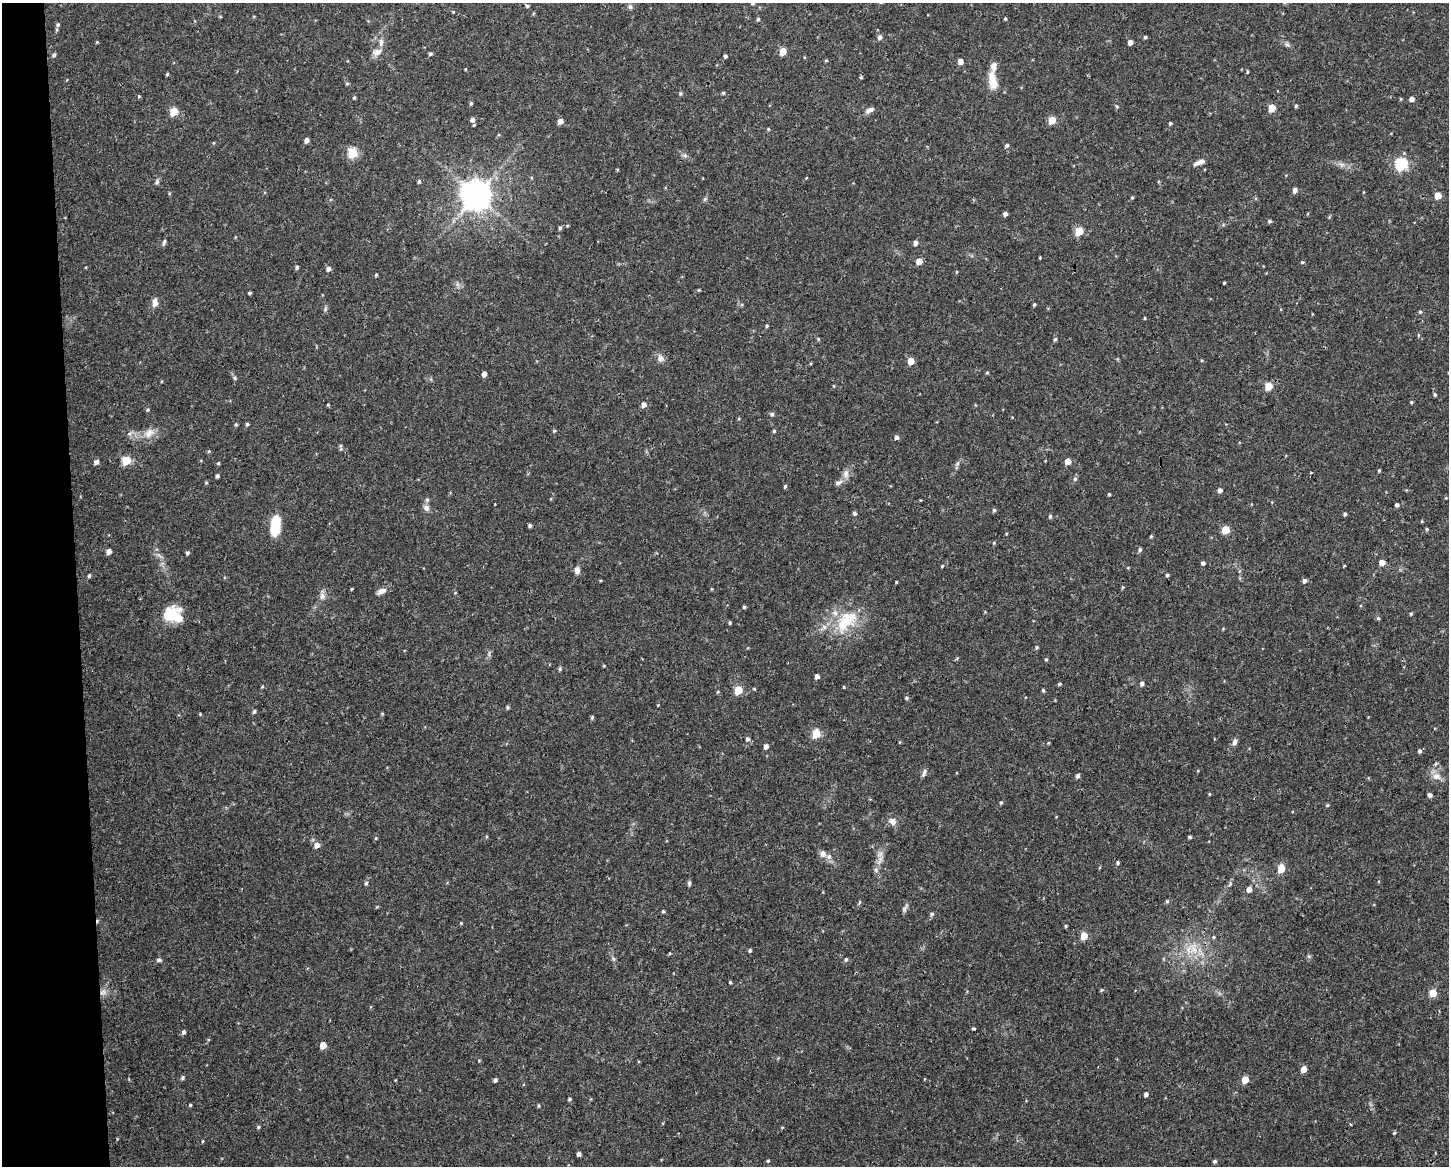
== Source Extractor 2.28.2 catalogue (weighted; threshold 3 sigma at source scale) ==
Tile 4 of 3 x 4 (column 1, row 2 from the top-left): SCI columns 62-1508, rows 2329-3492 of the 4414 x 4656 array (HDU 1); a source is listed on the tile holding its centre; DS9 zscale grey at full resolution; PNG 1451 x 1168 px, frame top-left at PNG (2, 3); no overlay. Shown black and unused: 5% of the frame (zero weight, under 3 of 4 exposures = <1% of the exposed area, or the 3 px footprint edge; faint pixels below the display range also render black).
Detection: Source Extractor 2.28.2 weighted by HDU 2 'WHT'; one run over the whole footprint, this tile lists its part. Background 0.0525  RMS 0.0029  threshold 0.0132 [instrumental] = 3 sigma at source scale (4.5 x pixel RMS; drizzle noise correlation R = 1.50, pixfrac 1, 0.0396/0.0396 arcsec/px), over >= 5 px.
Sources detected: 244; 1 inside a brighter object's white glare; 2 cosmic-ray / hot-pixel residue — not listed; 3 inside a brighter listed object's ellipse — not listed separately; the other 238 listed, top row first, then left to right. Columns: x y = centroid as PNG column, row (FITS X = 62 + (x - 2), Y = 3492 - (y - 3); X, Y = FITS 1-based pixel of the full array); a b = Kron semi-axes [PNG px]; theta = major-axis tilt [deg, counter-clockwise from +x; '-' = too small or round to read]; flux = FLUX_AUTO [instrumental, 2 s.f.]
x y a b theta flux
753 3 4 4 - 0.54
527 6 5 4 - 0.43
630 7 7 5 -69 0.55
453 12 4 4 - 0.24
758 19 5 4 - 0.49
1005 19 4 3 - 0.33
58 25 6 5 - 0.66
880 37 6 5 - 1
1145 37 4 4 - 0.51
97 42 4 3 - 0.26
381 42 12 6 86 1.4
1130 42 4 4 - 1.5
1287 44 6 6 - 0.62
783 51 5 5 - 6.2
377 52 14 8 13 1.8
430 54 5 4 - 0.5
54 55 5 4 - 0.63
725 56 4 3 - 0.64
826 60 5 3 - 0.31
960 62 4 4 - 2.2
465 69 4 3 - 0.24
1247 72 5 3 - 0.26
167 74 4 3 - 0.36
861 77 5 4 - 0.38
993 82 19 11 -80 4.2
347 84 5 4 - 0.38
680 93 5 4 - 0.42
723 93 4 4 - 0.44
139 96 4 4 - 0.3
354 98 4 4 - 0.38
1412 99 4 4 - 1.5
471 103 4 4 - 0.47
1117 106 5 4 - 0.37
1296 106 4 4 - 0.44
1272 108 5 5 - 6.7
870 110 12 6 26 1.3
174 112 6 5 - 8.2
472 120 6 6 - 1.2
1052 120 5 5 - 7.4
560 121 5 4 - 1.8
1170 123 4 3 - 0.44
768 129 4 4 - 0.3
307 140 5 4 - 1.5
1007 145 5 4 - 0.61
353 153 6 5 - 17
685 155 6 6 - 0.66
1199 162 13 5 20 1.6
1341 164 9 4 0 0.94
1401 164 6 6 - 36
806 178 4 3 - 0.21
419 181 5 4 - 0.5
157 182 8 5 58 0.63
1295 190 6 5 - 0.96
169 193 5 3 - 0.3
476 195 9 9 - 490
1438 196 5 5 - 4.5
1132 198 4 4 - 0.33
705 199 6 5 - 0.46
1005 214 4 4 - 0.96
1329 217 5 4 - 0.31
1270 221 6 4 1 0.44
560 228 5 4 - 0.58
1079 231 5 5 - 10
164 242 9 4 72 0.67
915 243 5 4 - 1.2
1040 258 4 3 - 0.23
919 261 5 5 - 3
1302 262 4 3 - 0.35
297 267 4 4 - 0.55
328 269 5 5 - 1.1
956 272 4 3 - 0.24
376 275 4 3 - 0.32
1224 283 3 2 - 0.32
699 290 4 3 - 0.3
249 293 3 3 - 0.42
155 302 9 6 83 1.9
1034 305 4 3 - 0.42
325 309 7 4 87 0.51
1420 312 5 4 - 0.41
1145 318 3 3 - 0.29
767 326 4 4 - 0.41
1418 335 5 3 - 0.29
818 339 5 4 - 0.34
1055 339 5 4 - 0.44
660 358 10 8 -74 1.6
911 361 5 5 - 4.2
987 372 5 3 - 0.29
484 374 5 4 - 1.4
234 378 6 5 - 0.48
1268 386 5 5 - 7
1435 395 5 4 - 0.43
1411 402 4 3 - 0.34
328 405 4 4 - 0.27
644 405 5 5 - 1.7
148 410 5 4 - 0.44
772 414 6 5 - 0.56
236 424 4 4 - 0.44
247 424 4 4 - 0.49
554 431 5 4 - 0.3
774 431 5 4 - 0.41
130 433 9 5 44 0.84
149 433 17 11 39 3.1
897 437 4 4 - 1.1
340 446 7 5 75 0.52
209 451 5 4 - 0.3
126 461 6 5 - 11
1068 461 5 4 - 3.2
96 462 5 4 - 1.2
218 463 5 4 - 0.36
957 463 7 4 45 0.56
1379 470 4 3 - 0.33
846 474 13 8 79 1.7
217 476 4 4 - 0.67
1075 479 7 5 87 0.6
206 483 5 4 - 0.36
838 483 12 6 25 1.1
785 486 5 3 - 0.47
1220 490 4 4 - 1.1
1109 494 3 3 - 0.36
1446 498 3 3 - 0.21
427 500 6 6 - 0.58
1397 505 4 4 - 0.72
426 508 8 7 - 1.2
994 510 5 4 - 0.56
855 513 4 4 - 0.74
1345 514 4 3 - 0.62
1050 516 5 4 - 0.44
275 525 21 9 84 9.2
530 525 4 4 - 0.65
1427 529 4 4 - 0.35
1225 530 5 5 - 8.2
1006 534 4 3 - 0.24
1151 536 4 4 - 0.33
994 543 4 4 - 0.31
1140 549 6 4 63 0.55
109 551 4 4 - 2
187 553 5 4 - 0.58
1203 563 4 4 - 0.63
1382 563 5 4 - 3
942 566 4 3 - 0.3
1344 566 4 3 - 0.23
577 570 8 6 -88 1.5
1167 575 4 3 - 0.49
89 576 5 4 - 0.46
1304 581 5 4 - 0.85
896 582 3 3 - 0.24
1123 587 4 4 - 0.31
351 589 5 3 - 0.24
712 589 4 3 - 0.27
381 591 12 6 23 1.6
455 593 4 3 - 0.23
322 595 13 7 -87 1.4
744 607 4 4 - 0.44
1411 614 4 3 - 0.39
174 615 22 16 -54 8.5
1378 618 5 4 - 0.42
845 621 39 23 63 13
730 623 4 3 - 0.38
1037 647 4 4 - 0.4
1046 659 4 3 - 0.36
560 669 6 4 83 0.43
817 676 4 4 - 1.2
1059 684 5 4 - 0.43
1142 684 5 5 - 0.87
262 687 5 3 - 0.29
844 687 4 3 - 0.26
738 690 5 5 - 11
1043 690 4 3 - 0.46
906 698 5 4 - 0.43
658 705 3 3 - 0.2
507 707 7 4 82 0.39
254 711 5 4 - 0.56
200 714 4 4 - 0.25
382 714 4 4 - 0.32
592 717 5 4 - 0.43
816 734 5 5 - 11
747 739 5 5 - 0.79
900 742 5 3 - 0.27
1234 742 10 6 75 1
1048 743 4 3 - 0.25
766 746 5 4 - 1.4
1420 751 5 4 - 0.69
924 773 12 4 71 0.8
1077 776 5 4 - 0.84
1436 776 14 9 -21 2.2
1209 794 4 3 - 0.24
1430 795 4 4 - 1
1001 803 4 3 - 0.39
1327 805 5 4 - 0.35
892 821 11 9 -49 1.7
1189 837 3 3 - 0.47
376 838 5 3 - 0.3
317 845 6 6 - 1.7
823 854 8 8 - 1.5
880 860 15 5 71 1.9
1118 863 5 4 - 0.53
1281 869 5 5 - 9
366 883 6 5 - 0.43
689 883 7 4 90 0.59
1230 884 6 4 58 0.48
1249 889 5 4 - 2.2
1167 901 5 4 - 0.4
860 902 6 4 70 0.37
905 908 13 5 61 0.84
663 911 5 4 - 0.35
932 914 7 5 49 0.56
461 923 4 4 - 0.3
1066 926 3 3 - 0.36
1084 936 5 5 - 6.7
1213 937 5 4 - 0.4
1193 948 20 10 89 4.9
750 950 4 4 - 0.47
1309 956 6 5 - 0.47
613 959 7 5 -60 0.57
846 959 5 4 - 0.57
159 960 7 4 -13 0.61
730 982 4 3 - 0.39
1101 990 5 4 - 0.31
103 992 11 7 12 1.6
1433 993 5 5 - 7.7
183 1032 5 4 - 0.76
208 1040 5 3 - 0.28
323 1045 5 4 - 3.5
1304 1069 5 4 - 3.9
182 1078 6 5 - 0.48
495 1080 4 4 - 0.87
1245 1080 5 5 - 5.1
1146 1094 5 4 - 1.1
570 1099 4 4 - 0.45
190 1105 4 4 - 0.34
539 1106 5 3 - 0.34
1350 1124 4 2 - 0.27
258 1127 5 4 - 0.42
1394 1133 5 3 - 0.32
202 1141 4 3 - 0.27
579 1154 4 4 - 0.92
768 1161 4 4 - 0.33
1214 1161 4 4 - 0.61
Overlapping masked pixels (flux is a lower limit): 1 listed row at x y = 103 992
Isophote crosses this tile's border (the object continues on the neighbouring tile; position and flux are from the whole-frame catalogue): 1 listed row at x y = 753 3